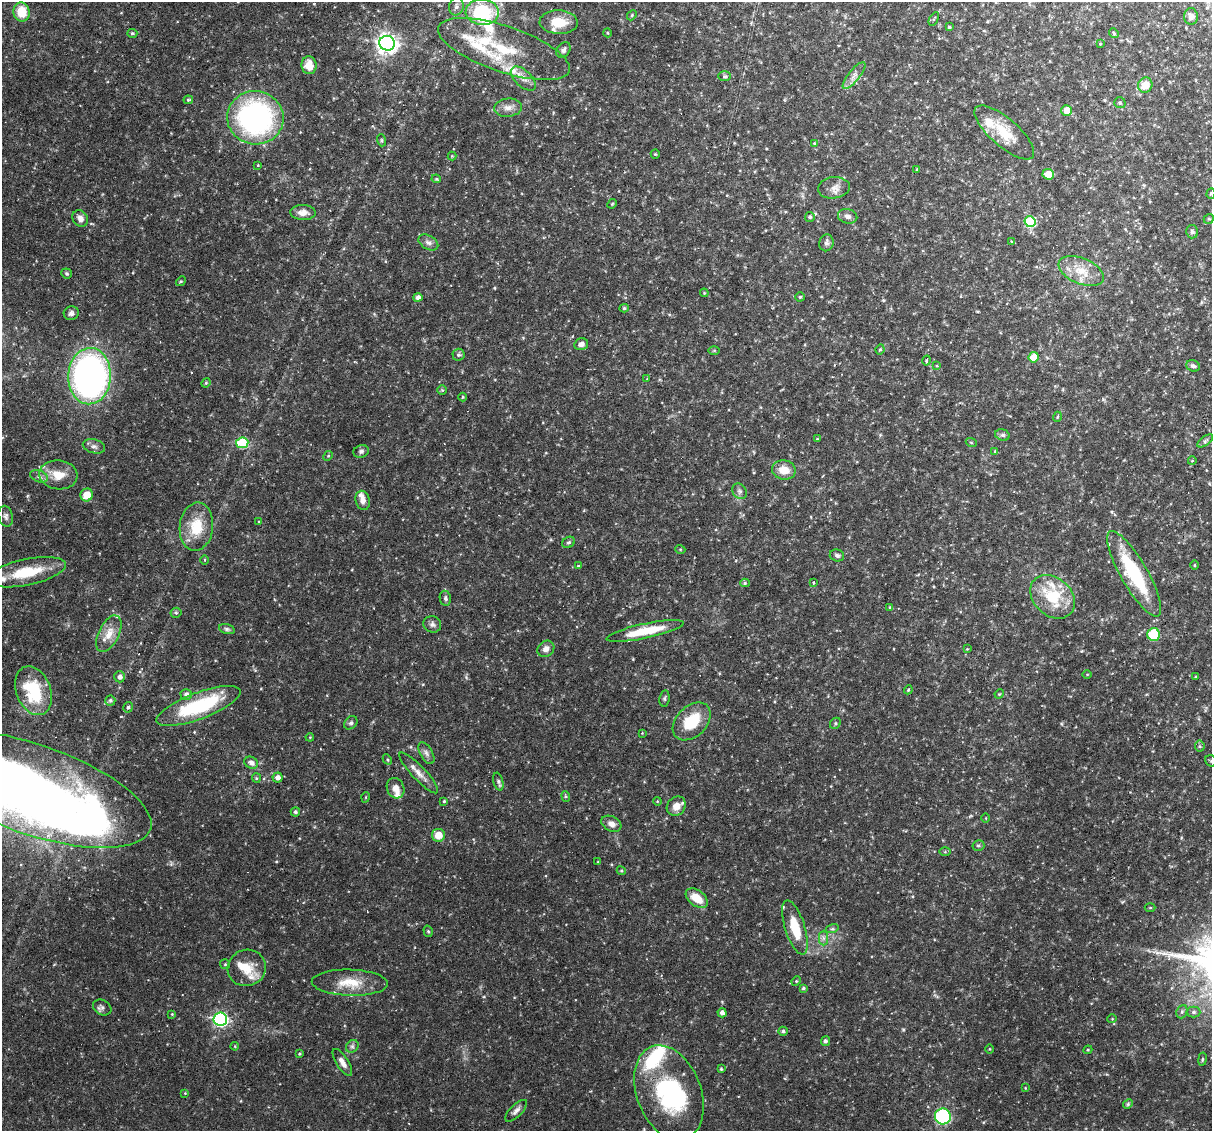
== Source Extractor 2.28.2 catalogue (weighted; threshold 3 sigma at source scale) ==
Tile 10 of 4 x 4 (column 2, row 3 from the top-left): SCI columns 1211-2420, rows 1242-2370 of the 4839 x 4860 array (HDU 1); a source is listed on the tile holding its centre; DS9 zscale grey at full resolution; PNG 1214 x 1133 px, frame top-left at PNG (2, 2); each listed source drawn as its Kron ellipse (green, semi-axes under 4 px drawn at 4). Shown black and unused: <1% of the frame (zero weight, under 3 of 6 exposures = <1% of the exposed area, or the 3 px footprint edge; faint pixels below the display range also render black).
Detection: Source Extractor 2.28.2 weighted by HDU 2 'WHT'; one run over the whole footprint, this tile lists its part. Background 0.0523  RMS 0.0048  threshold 0.0198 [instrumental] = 3 sigma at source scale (4.09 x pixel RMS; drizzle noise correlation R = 1.36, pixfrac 0.8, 0.05/0.05 arcsec/px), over >= 5 px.
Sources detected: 200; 2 inside a brighter object's white glare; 1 cosmic-ray / hot-pixel residue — neither listed nor drawn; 14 inside a brighter listed object's ellipse — not listed separately; the other 183 listed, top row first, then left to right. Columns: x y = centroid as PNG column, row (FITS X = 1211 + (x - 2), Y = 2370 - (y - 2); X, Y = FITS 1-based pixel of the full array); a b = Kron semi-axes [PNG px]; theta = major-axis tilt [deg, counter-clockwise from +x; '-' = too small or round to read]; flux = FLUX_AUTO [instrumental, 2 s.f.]
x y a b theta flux
456 7 9 7 78 1.7
22 12 9 8 - 9.8
482 12 16 12 -3 30
632 15 5 4 - 0.58
1191 16 8 7 - 1.7
934 19 7 3 61 0.44
559 22 19 12 -2 8.9
949 27 3 3 - 0.59
132 33 5 4 - 0.71
608 33 4 3 - 0.39
1114 33 5 4 - 0.68
387 43 8 7 - 260
1100 44 4 4 - 0.42
504 49 69 23 -19 29
563 50 8 6 53 1.3
309 65 9 7 -82 5.7
854 75 17 5 52 2.6
725 76 6 5 - 0.82
523 79 15 8 -43 3.4
1145 85 7 7 - 5.9
188 100 5 3 - 0.56
1120 103 6 5 - 0.88
508 108 14 9 5 3.4
1067 110 5 5 - 4.9
255 118 28 26 -11 100
1004 132 37 14 -41 13
381 140 6 4 -72 0.6
814 143 4 3 - 0.43
655 154 4 4 - 0.48
452 156 4 4 - 0.38
258 165 3 3 - 0.37
917 170 4 3 - 0.61
1048 174 6 5 - 4.8
436 179 5 4 - 0.47
834 188 16 10 7 3.5
1211 193 5 4 - 0.67
612 204 5 4 - 0.48
303 212 12 7 -2 3.1
848 216 10 7 -16 1.9
810 217 5 5 - 0.68
80 218 9 7 -54 2.6
1209 219 5 4 - 0.61
1030 222 5 5 - 31
1192 232 7 6 - 0.92
1012 241 3 3 - 0.96
428 242 11 6 -30 1.7
826 243 8 7 - 1.4
1081 271 24 13 -22 9
67 273 5 5 - 0.67
181 281 5 4 - 0.54
704 293 4 4 - 0.46
418 297 4 4 - 2
800 297 4 4 - 0.65
624 308 5 4 - 0.71
71 313 7 7 - 1.4
581 344 7 6 - 2
880 349 5 3 - 0.58
714 351 6 4 1 0.52
458 355 6 6 - 0.97
1034 357 5 5 - 8.7
927 360 5 3 - 4.5
937 366 4 2 - 0.31
1193 366 7 5 -30 1.3
90 376 28 21 88 170
647 379 4 4 - 0.35
206 383 5 4 - 0.52
442 390 5 5 - 0.61
463 397 4 4 - 0.45
1057 417 5 3 - 0.38
1002 435 7 5 -18 1.1
817 439 4 3 - 0.34
1205 441 9 4 36 0.88
971 442 5 3 - 0.42
242 443 6 5 - 29
94 446 11 7 -15 1.8
361 451 8 6 17 1.3
995 451 4 4 - 0.48
328 456 5 4 - 0.53
1192 461 4 3 - 0.31
784 470 12 9 -12 5.6
58 475 19 14 -8 8.1
39 476 9 5 -21 1.5
740 491 8 6 -52 1.4
87 495 6 6 - 6.4
363 500 10 7 -75 2.5
6 516 10 7 -77 1.5
259 521 4 2 - 0.3
196 527 24 16 84 13
569 542 7 5 29 0.84
680 549 5 3 - 0.44
837 555 7 6 - 1.1
205 560 5 3 - 0.44
1194 565 4 3 - 0.39
578 566 4 4 - 0.47
26 572 40 13 12 19
1134 574 48 13 -60 34
745 583 5 4 - 0.69
813 583 3 3 - 0.95
1053 597 25 19 -42 20
445 598 7 5 -81 0.95
890 607 4 3 - 0.47
176 613 5 5 - 0.72
432 624 9 8 - 1.6
227 629 8 5 -15 0.93
645 631 39 7 12 15
109 634 20 10 64 6
1154 634 6 6 - 21
546 649 9 7 39 2.5
967 649 4 4 - 0.39
1087 674 5 3 - 0.36
120 677 5 5 - 1.9
1195 677 3 3 - 0.37
908 690 4 3 - 0.44
33 691 25 17 -69 24
186 694 6 5 - 1.7
999 694 5 4 - 0.44
664 698 8 5 81 0.86
110 700 5 5 - 0.96
198 706 45 13 21 36
128 707 5 5 - 0.94
692 721 22 15 44 15
351 723 7 5 43 1.1
835 723 6 5 - 0.71
642 733 3 3 - 0.3
310 737 4 3 - 0.35
1200 746 5 5 - 0.72
426 753 12 6 -61 1.8
387 759 5 3 - 0.47
1211 761 6 5 - 0.79
251 763 7 5 -28 2.2
419 773 27 6 -46 4
278 777 5 5 - 2
256 778 5 4 - 0.54
498 782 9 4 -76 1.1
396 788 10 8 -64 3.2
31 789 126 45 -19 510
566 796 5 4 - 0.59
366 797 5 3 - 0.38
444 801 3 3 - 0.5
657 801 4 3 - 0.37
676 806 10 9 - 3.9
295 812 4 4 - 0.97
986 818 5 3 - 0.35
611 824 10 7 -29 2.6
438 835 6 6 - 5.5
978 845 6 5 - 0.8
945 852 6 4 0 0.48
598 862 4 3 - 0.37
621 871 4 4 - 0.56
697 898 12 8 -37 7.9
1150 907 5 3 - 0.49
795 928 28 10 -72 13
832 929 6 4 17 0.72
428 931 6 4 -73 0.67
823 938 7 4 -90 1.2
225 964 5 5 - 0.57
247 968 19 18 - 8.6
796 981 5 4 - 0.58
350 983 38 13 -2 11
803 988 3 3 - 0.71
102 1007 10 7 -30 1.5
1182 1012 7 5 69 0.95
1194 1012 7 5 0 1.2
722 1013 4 4 - 2
172 1014 4 4 - 0.41
220 1019 7 6 - 110
1112 1019 5 3 - 0.35
783 1031 5 4 - 1
825 1041 5 4 - 1.2
235 1046 4 3 - 0.39
352 1046 7 5 44 1
989 1049 5 3 - 0.36
1088 1050 4 4 - 0.48
299 1054 3 2 - 0.46
1202 1059 7 3 81 0.5
342 1062 15 6 -57 2.8
721 1069 3 3 - 0.52
1025 1088 3 3 - 0.35
185 1093 4 4 - 0.36
669 1093 49 32 -69 54
1128 1104 5 4 - 0.64
516 1111 14 6 45 1.9
943 1116 8 8 - 44
Isophote crosses this tile's border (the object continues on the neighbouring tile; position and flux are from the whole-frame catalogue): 3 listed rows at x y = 1211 193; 1211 761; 31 789